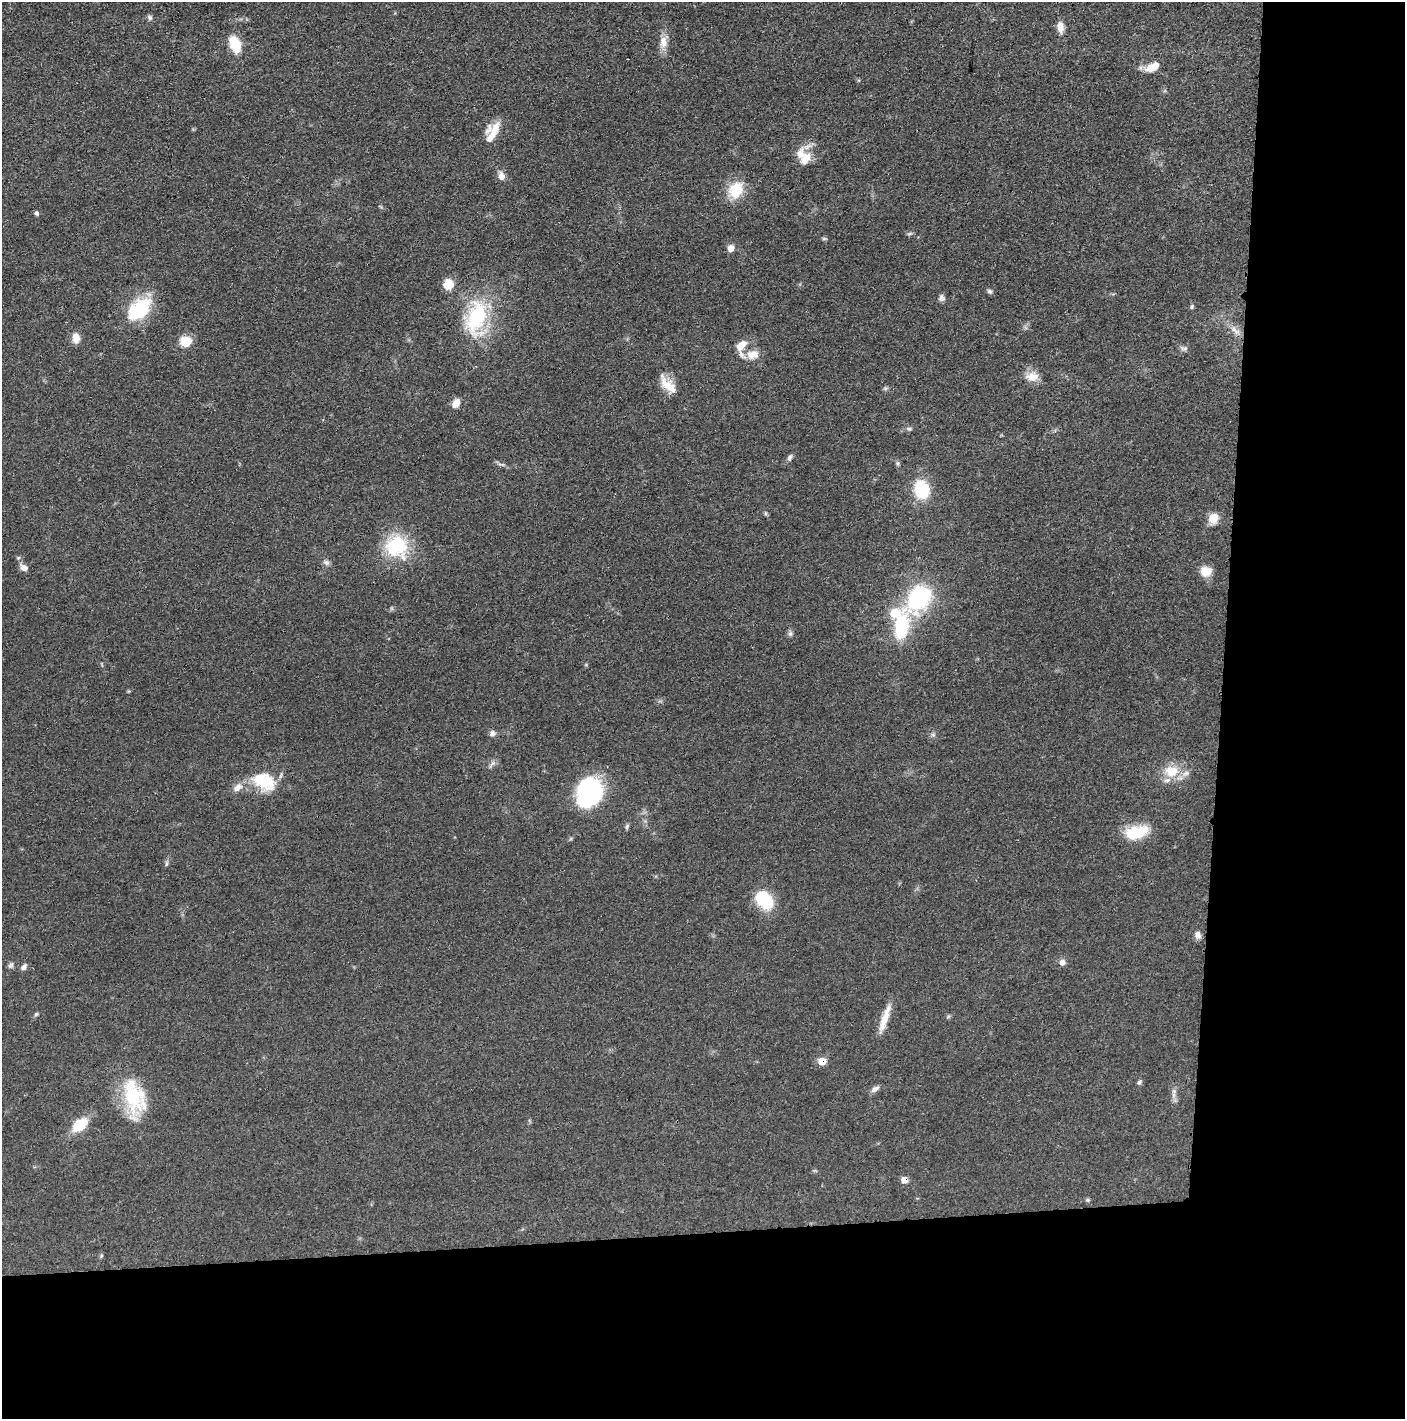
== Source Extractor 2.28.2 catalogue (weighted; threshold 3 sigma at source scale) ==
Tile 9 of 3 x 3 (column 3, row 3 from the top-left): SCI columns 2820-4222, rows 7-1423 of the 4235 x 4264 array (HDU 1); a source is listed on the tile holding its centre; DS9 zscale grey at full resolution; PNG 1407 x 1421 px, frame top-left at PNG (2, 2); no overlay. Shown black and unused: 24% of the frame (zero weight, under 3 of 4 exposures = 1% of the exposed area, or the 3 px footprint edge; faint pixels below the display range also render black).
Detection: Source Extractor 2.28.2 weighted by HDU 2 'WHT'; one run over the whole footprint, this tile lists its part. Background 0.0475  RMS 0.0051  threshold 0.023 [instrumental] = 3 sigma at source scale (4.5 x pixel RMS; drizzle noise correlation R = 1.50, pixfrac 1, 0.05/0.05 arcsec/px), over >= 5 px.
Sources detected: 75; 6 inside a brighter listed object's ellipse — not listed separately; the other 69 listed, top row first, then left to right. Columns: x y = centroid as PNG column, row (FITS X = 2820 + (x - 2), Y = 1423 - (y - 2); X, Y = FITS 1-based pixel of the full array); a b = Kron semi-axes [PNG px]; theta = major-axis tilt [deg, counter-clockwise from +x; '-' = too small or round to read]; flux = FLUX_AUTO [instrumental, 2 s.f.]
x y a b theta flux
150 17 8 6 -57 1.2
1060 27 14 8 -82 4.3
663 42 19 11 81 5.4
235 44 17 10 -69 14
1152 67 18 9 24 6.6
495 128 23 14 23 7.9
806 159 18 11 57 6.9
501 176 9 7 -74 3.4
736 190 24 18 61 13
37 213 6 5 - 1.1
909 234 8 3 19 0.8
824 239 6 4 0 0.74
731 248 8 7 - 3.4
449 284 12 11 - 6.8
989 291 7 5 -31 1.1
942 298 7 7 - 2
1192 307 6 5 - 0.84
139 309 33 21 42 28
476 318 49 27 79 41
1235 330 19 7 -41 4.5
76 338 11 8 -88 4.7
185 341 15 13 1 7.6
741 346 15 9 46 5.7
1184 348 12 6 -14 1.5
753 355 17 12 8 6
1032 377 16 12 -1 6.7
668 385 27 12 -45 8
885 388 6 5 - 0.87
456 403 10 8 59 4.4
909 429 8 5 -20 1
790 458 9 5 67 1.5
898 463 7 5 -83 0.92
501 464 12 3 -10 1.2
922 489 18 14 -76 24
765 513 6 4 -72 0.73
1213 518 12 10 62 7.2
396 546 28 26 -47 31
326 562 10 6 -31 1.7
24 568 9 7 -31 3.1
1206 571 12 11 - 7.6
919 598 23 17 54 63
901 627 34 17 81 31
790 634 8 6 90 1.3
492 733 9 8 - 1.8
933 735 6 6 - 1.1
492 764 16 5 52 1.8
1172 771 20 16 3 12
264 782 31 20 -22 20
237 787 14 9 40 4.2
589 792 28 23 66 68
627 826 7 5 74 0.97
1136 832 25 14 14 19
166 864 9 4 89 1
764 900 23 16 -46 21
1198 935 10 9 - 2.4
1062 962 8 8 - 2.3
11 965 10 6 57 1.4
24 967 9 6 57 1.8
36 1014 6 5 - 0.8
884 1019 38 8 71 8.3
822 1061 7 6 - 6.7
1139 1082 8 5 66 1.1
875 1089 11 6 29 2.3
1173 1095 9 4 82 1.9
134 1098 49 25 -78 33
80 1125 16 10 39 15
904 1180 6 6 - 4.3
1088 1200 6 5 - 0.81
101 1256 6 3 72 0.62
Overlapping masked pixels (flux is a lower limit): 2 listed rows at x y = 822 1061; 904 1180